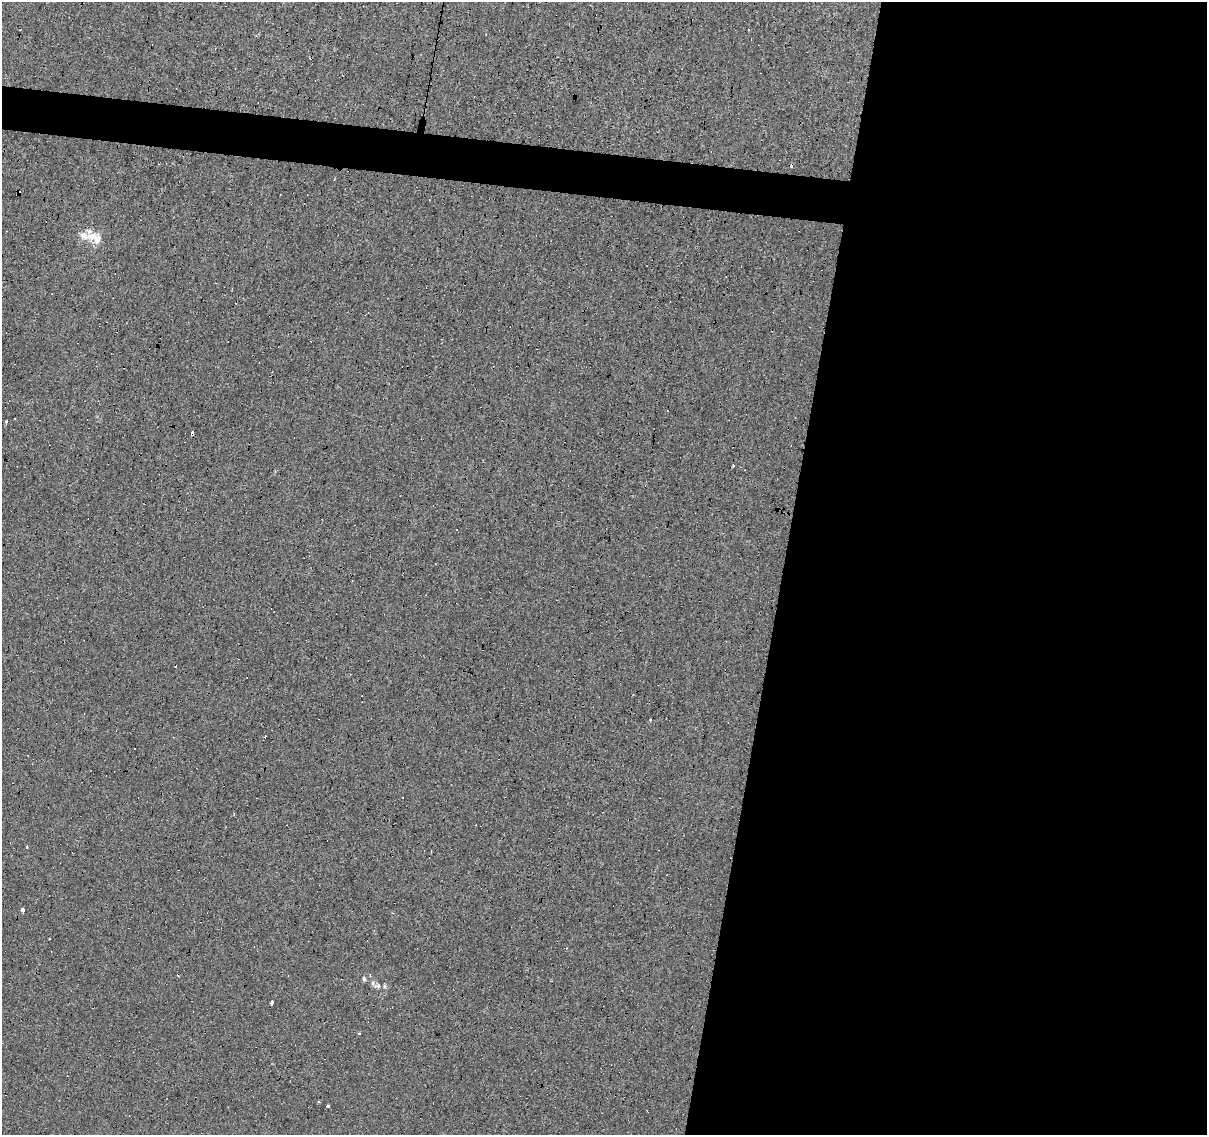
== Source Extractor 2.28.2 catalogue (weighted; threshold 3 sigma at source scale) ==
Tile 12 of 4 x 4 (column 4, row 3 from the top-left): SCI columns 3615-4819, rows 1355-2487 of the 4824 x 5035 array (HDU 1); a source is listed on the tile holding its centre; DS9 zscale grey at full resolution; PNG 1209 x 1137 px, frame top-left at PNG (2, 2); no overlay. Shown black and unused: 38% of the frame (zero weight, under 4 of 8 exposures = <1% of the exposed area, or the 3 px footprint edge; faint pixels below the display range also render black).
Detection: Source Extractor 2.28.2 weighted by HDU 2 'WHT'; one run over the whole footprint, this tile lists its part. Background -8.11e-05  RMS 0.0013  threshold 0.0054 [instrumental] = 3 sigma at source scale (4.09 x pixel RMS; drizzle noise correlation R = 1.36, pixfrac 0.8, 0.0396/0.0396 arcsec/px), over >= 5 px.
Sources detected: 32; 15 cosmic-ray / hot-pixel residue — not listed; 3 inside a brighter listed object's ellipse — not listed separately; the other 14 listed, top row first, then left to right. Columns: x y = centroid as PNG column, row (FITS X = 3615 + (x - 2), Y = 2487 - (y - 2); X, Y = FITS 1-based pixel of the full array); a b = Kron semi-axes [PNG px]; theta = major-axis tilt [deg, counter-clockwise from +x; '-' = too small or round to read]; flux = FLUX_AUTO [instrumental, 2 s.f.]
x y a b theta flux
93 236 16 9 43 1.3
6 422 3 3 - 0.78
192 433 3 3 - 3.3
176 666 3 3 - 0.16
650 720 3 3 - 0.98
27 847 3 3 - 1.1
23 909 4 3 - 9.1
566 948 3 2 - 0.098
364 979 6 5 - 0.23
378 986 9 7 6 0.48
272 1002 5 3 - 2
359 1034 3 2 - 0.27
319 1102 3 3 - 0.13
328 1106 3 3 - 1.1
Overlapping masked pixels (flux is a lower limit): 1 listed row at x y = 192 433